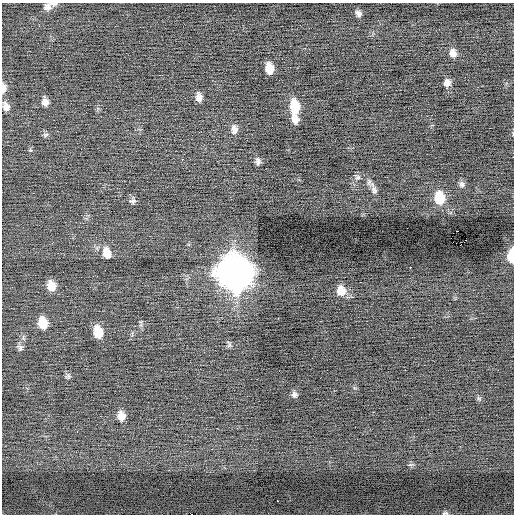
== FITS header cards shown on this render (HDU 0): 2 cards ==
NAXIS1  =                  512 / Axis length
NAXIS2  =                  512 / Axis length

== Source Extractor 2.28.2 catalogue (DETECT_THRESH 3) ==
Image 512 x 512 px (HDU 0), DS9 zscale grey, 1 PNG px = 1 image px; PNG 516 x 516 px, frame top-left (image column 1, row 512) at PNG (2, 3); no overlay
Background -0.0855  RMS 0.68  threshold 2.05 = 3 sigma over >= 5 px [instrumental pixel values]
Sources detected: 43; all 43 listed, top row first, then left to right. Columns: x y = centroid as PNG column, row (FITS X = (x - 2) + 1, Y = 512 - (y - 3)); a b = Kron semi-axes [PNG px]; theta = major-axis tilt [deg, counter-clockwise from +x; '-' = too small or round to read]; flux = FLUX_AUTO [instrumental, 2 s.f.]
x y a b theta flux
53 4 11 4 -1 140
47 7 9 8 - 200
358 13 7 6 - 160
453 53 10 7 -80 300
269 68 10 7 -82 590
447 83 8 8 - 240
3 88 11 5 89 290
199 97 9 6 -81 270
45 102 8 6 -84 260
6 106 10 7 -68 280
295 106 13 9 -82 1300
295 119 11 7 -74 410
234 129 12 8 -86 250
45 135 8 5 8 93
182 159 3 2 - 190
258 161 9 6 -78 160
358 177 8 6 -1 120
369 182 11 6 -84 160
462 184 8 7 - 140
374 190 11 7 -73 190
439 198 12 9 -82 1300
133 201 9 7 85 130
458 231 3 2 - 4600
451 238 2 2 - 140
465 240 2 2 - 250
107 253 12 9 -75 510
512 256 10 5 88 1400
410 267 3 2 - 260
234 272 15 13 -76 100000
51 286 10 8 -75 580
341 291 10 9 - 590
43 323 10 8 -78 910
98 332 11 8 -77 880
229 345 9 5 -81 96
20 348 9 7 -85 140
405 370 2 2 - 140
68 376 8 6 50 99
294 395 7 7 - 160
121 416 9 7 -78 400
77 431 3 3 - 33
410 464 8 4 9 82
277 501 3 2 - 380
445 513 8 5 7 88
At the frame edge (FLAGS 8, measured only in part): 4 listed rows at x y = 53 4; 3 88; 512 256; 445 513